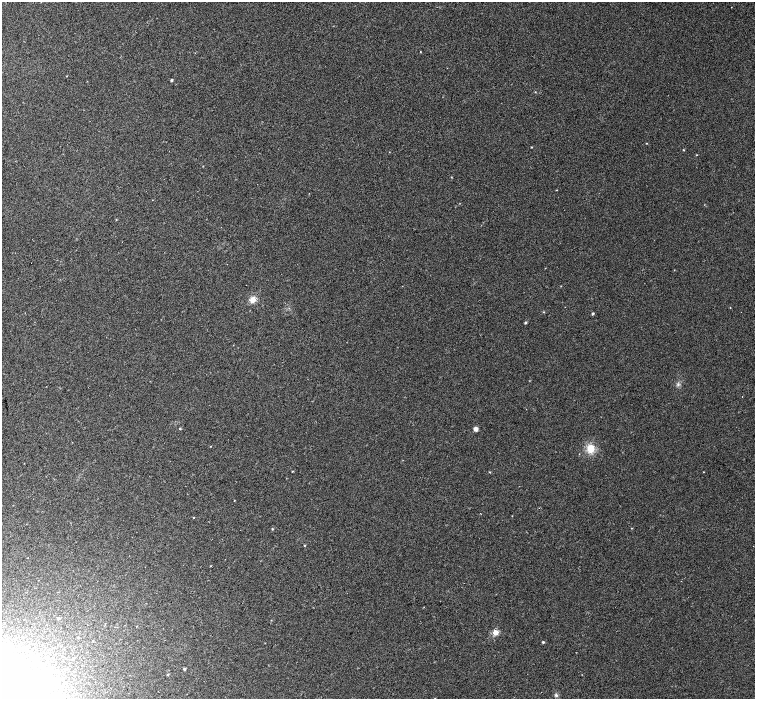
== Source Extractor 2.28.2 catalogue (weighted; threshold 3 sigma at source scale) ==
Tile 7 of 4 x 4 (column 3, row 2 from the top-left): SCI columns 3077-4581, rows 3092-4484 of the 6147 x 6119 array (HDU 1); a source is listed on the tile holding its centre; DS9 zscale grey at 2 x 2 block average (1 PNG px = mean of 2 x 2 image px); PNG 757 x 701 px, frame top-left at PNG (2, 2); no overlay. Shown black and unused: <1% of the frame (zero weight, under 2 of 3 exposures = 4% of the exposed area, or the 3 px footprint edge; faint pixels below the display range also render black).
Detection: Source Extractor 2.28.2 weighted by HDU 2 'WHT'; one run over the whole footprint, this tile lists its part. Background 0.0488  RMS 0.012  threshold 0.0518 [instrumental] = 3 sigma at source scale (4.5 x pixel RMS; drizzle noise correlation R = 1.50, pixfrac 1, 0.0396/0.0396 arcsec/px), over >= 5 px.
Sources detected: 32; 1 cosmic-ray / hot-pixel residue — not listed; the other 31 listed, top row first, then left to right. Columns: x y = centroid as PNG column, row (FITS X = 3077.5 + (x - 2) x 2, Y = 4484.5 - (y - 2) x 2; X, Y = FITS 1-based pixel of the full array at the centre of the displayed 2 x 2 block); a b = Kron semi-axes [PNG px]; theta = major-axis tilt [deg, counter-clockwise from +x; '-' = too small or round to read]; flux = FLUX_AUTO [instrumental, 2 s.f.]
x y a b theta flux
731 7 2 2 - 1.1
420 52 2 2 - 1.2
171 80 2 2 - 4.2
646 143 2 2 - 1.1
531 147 2 2 - 1.6
683 150 3 2 - 1.5
116 219 3 2 - 1.2
252 300 3 3 - 52
592 314 3 2 - 4.2
525 322 3 3 - 3
678 384 4 4 - 4.5
742 396 2 2 - 1
180 428 3 2 - 1.9
476 429 4 4 - 13
591 448 9 7 79 37
292 471 2 2 - 1.7
490 472 3 2 - 1.1
234 500 2 2 - 1
194 518 2 2 - 1.3
272 529 3 2 - 1.9
304 545 2 2 - 1.8
58 618 3 3 - 3.5
271 620 2 2 - 0.94
495 632 3 3 - 56
93 641 2 2 - 1.5
543 642 3 2 - 3.2
38 655 3 3 - 2.7
73 658 3 3 - 2.6
184 669 3 2 - 3.6
168 675 3 2 - 2.2
556 695 5 4 - 4.6
Diffuse or blended objects may show on this block-average render without a row.